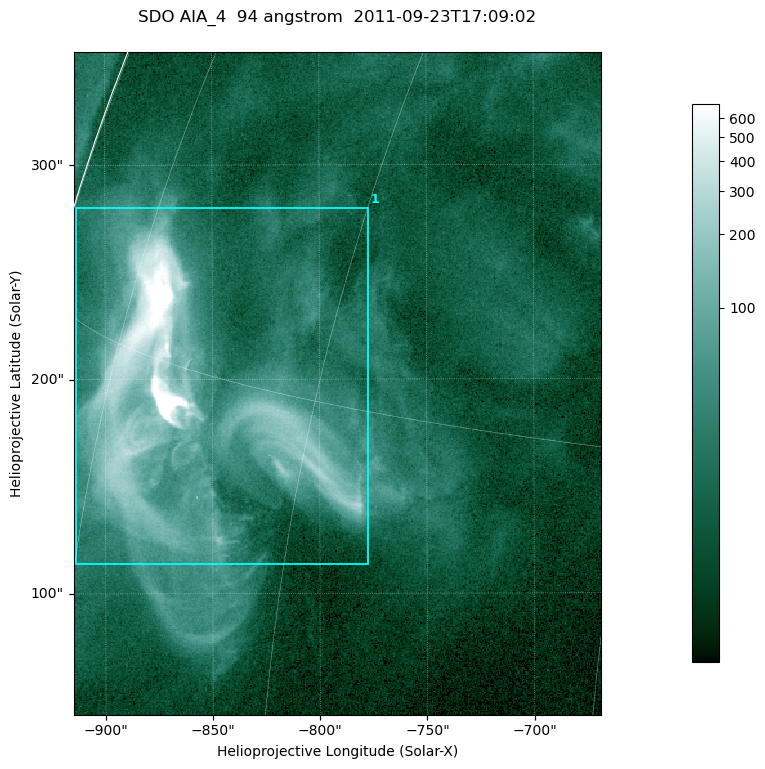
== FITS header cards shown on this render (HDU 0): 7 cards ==
TELESCOP= 'SDO     '           /
INSTRUME= 'AIA_4   '           /
WAVELNTH=                   94 /
WAVEUNIT= 'angstrom'           /
DATE-OBS= '2011-09-23T17:09:02.12' /
CTYPE1  = 'HPLN-TAN'           /
CTYPE2  = 'HPLT-TAN'           /

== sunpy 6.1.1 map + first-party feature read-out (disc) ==
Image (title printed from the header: SDO AIA_4  94 angstrom  2011-09-23T17:09:02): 410 x 515 px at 0.6 arcsec/px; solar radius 957 arcsec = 1594 px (partial field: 2.6% of the solar disc is inside the frame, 99% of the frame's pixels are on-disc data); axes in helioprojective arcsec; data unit not stated in the header (colour bar unlabelled)
Pointing: header CRPIX1/2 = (2058.48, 2043.05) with CRVAL1/2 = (0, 0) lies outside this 410 x 515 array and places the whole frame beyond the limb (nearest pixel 1.41 R_sun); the SolarSoft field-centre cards XCEN/YCEN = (-791.7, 198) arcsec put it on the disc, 1307 arcsec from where CRPIX/CRVAL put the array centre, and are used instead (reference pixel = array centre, CRVAL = XCEN/YCEN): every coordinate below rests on XCEN/YCEN
Orientation: roll -0.138 deg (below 1 deg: not rotated)
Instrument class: DISC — disc imager (sunpy class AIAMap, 94 A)
Bright regions (active regions / flare kernels): reference = the on-disc median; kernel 3 px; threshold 5 sigma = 56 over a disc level ~14.8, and >= 1.15x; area >= 211 px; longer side >= 5 px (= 3 arcsec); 1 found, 1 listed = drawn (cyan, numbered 1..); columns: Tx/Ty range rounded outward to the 2 arcsec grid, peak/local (2 s.f.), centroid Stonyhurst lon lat
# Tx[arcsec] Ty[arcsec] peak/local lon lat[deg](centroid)
1 -914..-776 112..280 290 -68 +14
Off-limb structures (1.02-1.3 R_sun): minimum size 105 px: none found